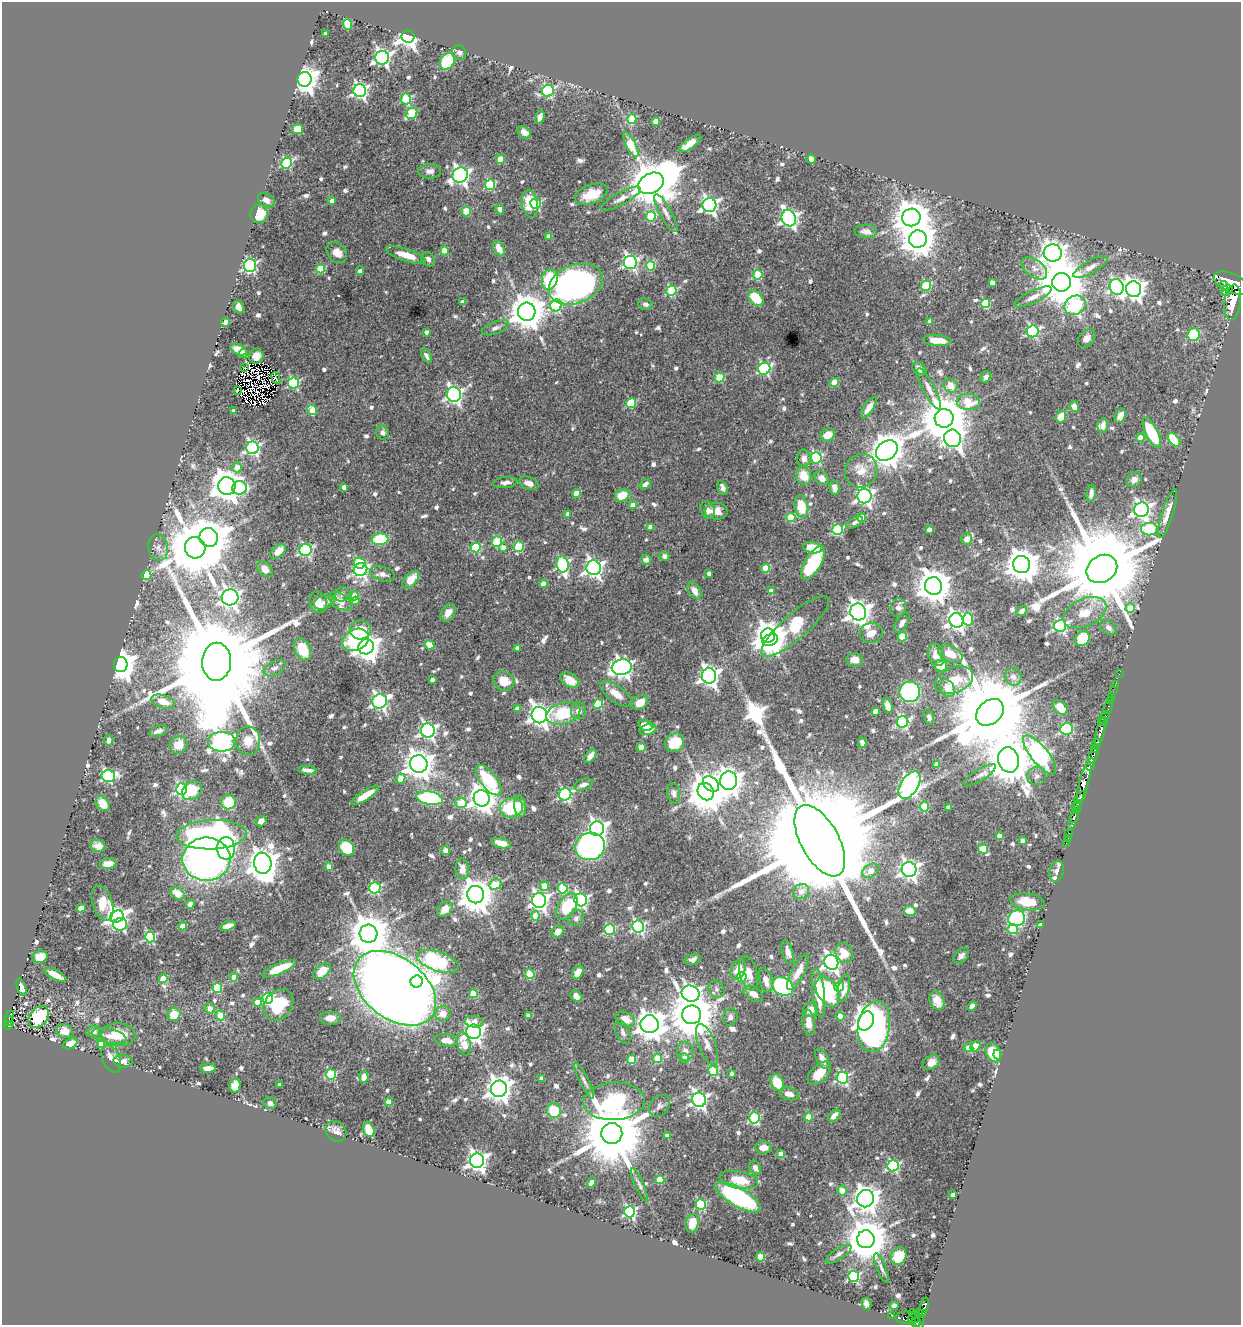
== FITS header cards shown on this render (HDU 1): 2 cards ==
NAXIS1  =                 1239
NAXIS2  =                 1323

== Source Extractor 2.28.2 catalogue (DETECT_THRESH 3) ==
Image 1239 x 1323 px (HDU 1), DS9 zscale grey, 1 PNG px = 1 image px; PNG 1243 x 1327 px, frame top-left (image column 1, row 1323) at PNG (2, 2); each listed source drawn as its Kron ellipse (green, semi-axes under 4 px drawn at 4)
Background 0.77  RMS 0.018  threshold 0.0528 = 3 sigma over >= 5 px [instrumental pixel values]
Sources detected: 796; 8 with non-positive FLUX_AUTO (blend fragments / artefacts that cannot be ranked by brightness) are neither listed nor drawn; of the other 788, the 500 brightest by FLUX_AUTO listed and drawn (288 fainter detections omitted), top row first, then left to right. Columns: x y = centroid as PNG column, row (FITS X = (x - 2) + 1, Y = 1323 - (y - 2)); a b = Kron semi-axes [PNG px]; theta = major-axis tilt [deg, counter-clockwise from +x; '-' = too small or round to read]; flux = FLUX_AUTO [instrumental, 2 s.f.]
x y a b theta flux
347 25 5 4 - 43
325 34 4 3 - 4.4
408 37 6 6 - 750
459 53 7 6 - 4.2
382 58 7 7 - 380
447 61 9 7 58 54
304 79 7 7 - 1400
360 91 6 6 - 320
548 91 6 5 - 140
406 99 5 5 - 72
412 113 6 5 - 67
540 117 7 4 73 6
632 119 5 4 - 62
656 122 4 4 - 21
298 129 5 5 - 26
524 132 7 5 -31 8.5
690 143 13 5 35 18
631 145 13 5 -63 58
500 159 4 4 - 30
811 159 4 4 - 14
286 163 5 5 - 110
430 171 11 7 0 6.4
460 175 8 7 - 500
651 183 13 10 28 5700
490 185 5 5 - 89
591 194 17 9 21 29
621 199 22 6 28 7.9
266 200 9 6 -32 7.8
332 201 4 4 - 8.6
530 204 14 8 -80 32
536 204 5 5 - 120
709 205 7 7 - 410
500 209 5 4 - 8.6
466 212 5 4 - 50
666 213 21 6 -61 7.8
259 214 9 8 - 36
651 217 5 5 - 64
911 217 9 8 - 2500
789 218 8 7 - 470
866 231 11 6 -4 7.1
549 236 4 4 - 12
918 239 9 8 - 2500
499 248 8 5 -62 12
444 251 4 4 - 30
337 252 11 9 -46 13
1053 253 9 9 - 1000
406 255 21 6 -18 21
428 259 8 6 -55 4.7
630 262 6 6 - 280
250 266 6 6 - 200
651 266 4 4 - 56
1091 267 19 6 29 9.1
1034 268 15 8 -38 9.9
321 269 4 4 - 46
360 271 4 3 - 4.3
758 275 5 4 - 57
550 279 10 7 73 62
1062 282 9 9 - 7000
992 283 4 4 - 12
1232 283 19 9 -25 6100
576 284 28 19 21 580
1224 285 4 2 - 380
926 286 5 5 - 59
1117 287 8 7 - 310
1134 289 8 7 - 840
1227 290 6 5 - 520
672 291 5 5 - 89
1033 297 20 6 26 9.5
756 298 9 6 -46 39
462 302 4 4 - 5.7
1233 302 18 8 84 3800
985 303 5 4 - 62
645 304 7 6 - 4.5
1075 305 11 9 32 150
556 306 6 5 - 150
239 307 7 5 -59 8.4
527 312 9 9 - 3000
930 321 4 4 - 12
225 322 4 4 - 11
495 328 14 6 21 5.3
1033 331 6 6 - 170
426 332 4 3 - 4.2
1194 335 6 6 - 64
1087 338 10 7 50 6.5
937 340 14 5 -5 19
239 350 8 5 -23 12
243 353 4 3 - 4.4
256 356 8 7 - 7.3
426 356 8 4 -62 4.4
245 368 3 3 - 6.3
919 368 7 5 -35 8.2
764 369 6 6 - 170
986 377 6 5 - 6
276 378 6 2 -67 6
720 378 5 5 - 52
834 382 4 4 - 29
293 383 5 5 - 120
951 386 7 6 - 17
929 389 23 6 -63 10
237 391 3 2 - 70
454 394 7 7 - 370
968 402 12 8 -6 29
631 403 5 5 - 70
869 407 12 5 55 12
1074 407 5 4 - 13
312 410 5 4 - 39
233 411 4 3 - 4.2
1120 416 7 5 71 8.6
1061 417 6 5 - 18
944 418 9 9 - 6800
1103 426 7 5 79 8.6
383 433 7 6 - 4.9
1152 433 16 6 -64 61
828 435 7 6 - 16
953 438 9 8 - 410
1140 438 4 4 - 14
1174 440 8 5 -51 53
252 448 6 6 - 260
887 450 12 9 38 2200
804 458 8 6 -88 7.4
816 458 5 5 - 120
237 467 5 4 - 13
861 471 17 16 - 21
804 476 9 7 -64 20
822 478 8 6 -43 8.2
1134 480 8 7 - 6.6
505 483 12 5 6 5.7
529 483 10 6 -19 9
645 484 6 4 38 6.4
227 486 9 8 - 2000
344 487 4 4 - 7.8
239 488 7 7 - 75
723 488 8 5 -67 6.4
834 488 7 5 -80 7.5
576 493 4 4 - 30
1091 494 8 4 84 5.7
622 495 7 6 - 29
864 496 7 7 - 440
633 505 4 4 - 10
801 506 11 6 -78 32
708 510 9 6 -63 6.6
1141 510 7 7 - 520
716 511 11 8 2 13
568 514 4 4 - 10
1167 514 25 5 72 15
791 517 4 4 - 46
862 518 4 4 - 22
855 522 9 4 29 4.3
650 527 4 4 - 9.3
1149 529 8 6 0 100
838 530 5 5 - 110
929 530 4 4 - 8.8
209 537 9 9 - 2500
380 539 8 6 5 75
967 539 6 5 - 8.5
497 542 5 5 - 69
476 547 5 5 - 80
503 547 4 4 - 8.5
519 547 5 5 - 77
158 548 13 10 -83 9.2
195 548 11 10 - 9500
813 548 9 5 -7 32
305 550 6 6 - 190
278 551 9 5 40 14
664 556 5 5 - 4.4
646 560 5 5 - 5.2
360 563 6 5 - 68
813 563 19 8 58 84
563 564 8 6 -81 170
1022 565 8 8 - 2400
594 568 7 7 - 540
766 568 4 4 - 36
265 569 9 6 -43 9.7
1102 569 16 13 33 30000
361 570 7 6 - 270
709 573 4 4 - 5.8
383 574 13 7 -16 7.3
146 575 5 4 - 39
411 580 10 6 47 18
543 584 4 4 - 14
933 586 9 8 - 2700
694 591 9 6 -59 10
771 591 4 4 - 11
342 594 8 7 - 4.3
354 596 4 4 - 22
230 597 8 8 - 570
340 601 13 7 -32 15
355 601 4 4 - 8.4
324 602 10 6 20 5.6
318 603 11 8 -72 14
898 607 9 7 81 8
1130 608 5 4 - 23
1021 611 6 4 39 6.4
858 612 8 8 - 1100
448 613 9 6 56 11
1085 613 23 13 25 26
968 619 6 5 - 58
956 620 7 7 - 530
902 623 11 6 60 6.2
795 626 44 12 41 160
1060 626 6 6 - 210
1109 628 9 6 -39 5.1
360 630 10 9 - 40
871 633 11 10 - 14
768 635 7 7 - 1200
902 637 4 4 - 45
1083 639 8 6 51 43
356 640 14 10 27 96
770 640 8 5 25 1100
430 645 5 4 - 20
366 647 8 7 - 1300
517 648 4 4 - 6.5
303 649 12 7 -65 37
950 654 13 8 -27 21
936 655 11 8 -73 11
855 660 8 6 -2 9.6
217 662 19 14 89 52000
121 665 7 7 - 1700
941 666 6 6 - 12
622 667 10 7 9 630
274 668 12 7 27 6
1119 674 2 2 - 12
709 676 7 7 - 630
1013 677 9 8 - 7
432 679 4 3 - 5.6
570 680 10 6 -31 19
954 680 20 12 21 25
504 681 11 9 -22 20
1115 685 2 2 - 14
948 688 9 6 -63 17
1113 691 2 2 - 16
910 692 10 10 - 140
616 694 18 8 -37 15
1111 697 2 2 - 18
163 701 12 6 -17 16
380 701 7 7 - 340
1110 701 2 2 - 14
640 702 9 6 32 18
598 704 5 4 - 54
888 706 8 4 -74 8.9
1060 707 9 6 -47 20
1108 707 7 3 67 64
517 708 4 4 - 8.5
579 711 8 7 - 8.7
875 711 4 4 - 9.4
990 712 15 11 42 26000
563 713 17 10 17 58
539 715 8 7 - 840
929 717 8 5 -74 4.2
1104 717 7 4 49 730
903 722 6 5 - 220
1104 722 4 2 - 350
646 726 7 5 -25 18
1066 729 6 6 - 110
428 730 7 7 - 390
648 730 9 5 15 11
158 731 9 5 18 5.4
1100 732 14 3 77 1500
109 740 5 4 - 5.4
248 741 14 12 -87 16
222 742 14 10 0 700
675 743 10 9 - 35
862 743 5 4 - 4.6
1096 744 6 3 65 130
179 745 9 8 - 18
641 747 4 4 - 12
1094 749 3 3 - 93
1040 755 24 8 -51 470
1093 755 9 3 67 860
590 756 8 4 52 11
1009 760 13 10 -75 5400
419 764 9 8 - 1600
937 764 4 4 - 17
1091 764 6 2 68 320
307 770 9 4 -6 6.5
980 775 18 5 31 6.7
108 776 7 6 - 170
1037 776 9 9 - 5.7
400 779 5 4 - 24
488 780 18 8 -52 69
729 781 9 8 - 1200
1084 782 21 5 75 3100
583 784 10 5 19 6.9
711 784 9 6 -43 310
909 785 15 8 58 580
181 789 6 5 - 200
192 791 11 8 40 39
706 792 9 7 -57 3300
674 793 10 6 -80 4.8
565 794 6 6 - 200
365 795 16 5 32 24
1080 797 7 3 48 450
430 798 14 6 -9 130
482 798 8 8 - 1400
229 802 7 7 - 41
461 803 6 5 - 33
103 804 8 6 -53 16
1077 805 6 4 33 1400
520 806 11 6 -85 9.6
924 807 5 4 - 58
948 807 4 4 - 4.8
511 808 11 10 - 64
1077 809 4 3 - 760
1074 817 6 3 66 220
261 821 5 5 - 7.9
1072 825 4 3 - 340
597 829 7 7 - 570
1069 834 3 3 - 43
211 835 35 14 2 390
999 836 4 4 - 7.7
1068 839 3 2 - 16
820 841 39 19 -61 84000
1022 841 4 4 - 4.3
501 843 10 5 -14 14
1066 843 2 2 - 10
98 846 8 6 -15 7.7
346 847 8 7 - 64
590 847 15 13 17 320
226 848 11 9 -90 120
983 849 5 4 - 39
446 851 4 4 - 20
206 859 24 21 2 620
263 863 11 8 -82 2200
108 864 8 5 9 11
329 866 4 4 - 9.5
462 869 10 7 -88 12
909 870 7 7 - 560
870 871 9 6 34 13
1056 871 11 7 72 4.2
495 884 6 5 - 48
544 886 5 4 - 22
375 888 5 5 - 130
563 888 5 5 - 64
801 891 8 7 - 10
178 893 7 5 -32 21
476 895 9 8 - 2800
539 900 7 7 - 470
581 900 6 6 - 260
1027 902 17 8 -8 32
102 903 18 10 -73 47
190 904 5 4 - 8.6
567 907 15 8 59 59
81 908 5 4 - 10
445 909 9 6 46 16
910 911 5 5 - 25
535 916 4 4 - 28
117 917 7 6 - 730
576 918 8 7 - 4.7
1017 918 8 7 - 140
120 924 7 6 - 100
1040 925 4 4 - 5.1
183 926 4 4 - 12
228 926 8 4 19 15
638 926 6 6 - 200
609 929 5 5 - 100
1013 929 5 5 - 46
558 932 6 5 - 11
369 934 9 9 - 4100
150 937 5 5 - 130
788 952 12 5 -74 7.4
844 953 10 8 -65 18
961 956 9 6 45 4.6
40 957 7 6 - 21
693 959 8 5 15 5.4
438 961 22 9 -19 170
831 962 7 7 - 490
279 969 18 5 24 38
738 970 10 7 65 21
322 971 10 6 39 25
578 972 7 5 59 14
798 972 20 6 62 16
749 973 18 9 -77 14
530 974 5 4 - 59
55 975 12 4 -28 14
234 977 4 4 - 12
742 977 5 4 - 66
163 978 4 4 - 18
766 980 12 6 -75 10
417 981 6 6 - 240
783 986 11 8 -32 190
839 986 5 5 - 27
21 987 9 4 -71 7.2
217 988 5 4 - 67
395 988 46 30 -38 3300
844 988 13 5 81 13
716 989 9 7 -54 4.5
828 992 16 10 -59 150
819 993 24 6 -84 36
473 994 4 4 - 29
691 994 9 8 - 510
753 994 11 6 -34 11
576 996 6 5 - 8.5
268 999 5 5 - 140
937 1001 10 7 -66 16
257 1002 5 4 - 17
278 1005 17 13 53 45
972 1006 5 4 - 6.1
210 1008 5 5 - 8.9
811 1010 8 7 - 11
174 1014 7 6 - 25
443 1014 8 7 - 14
220 1015 5 4 - 39
528 1015 4 3 - 4.5
692 1015 9 9 - 5400
840 1016 4 4 - 15
9 1017 6 2 70 20
39 1017 12 9 52 62
730 1017 9 7 70 5
330 1018 11 7 0 10
625 1019 10 7 -24 17
8 1021 5 3 - 33
866 1021 10 7 65 1300
474 1022 9 5 -5 13
809 1023 13 6 -83 13
650 1024 9 9 - 1600
9 1025 5 3 - 47
874 1027 25 16 81 320
65 1031 8 7 - 15
93 1032 7 6 - 5.4
473 1032 7 7 - 580
623 1032 12 7 -69 5.9
118 1035 17 11 -4 27
109 1036 18 7 -12 9.2
446 1040 11 6 -8 13
70 1044 8 5 29 17
101 1044 4 4 - 11
464 1044 12 6 -79 23
707 1044 22 8 -69 12
975 1046 6 4 55 28
969 1048 4 4 - 25
685 1051 9 8 - 8.9
993 1053 10 7 -62 47
998 1055 5 4 - 13
658 1058 4 4 - 39
684 1058 5 4 - 15
111 1059 14 8 -65 8.1
822 1059 11 5 -63 9.7
631 1060 4 4 - 48
123 1061 10 6 -3 8
931 1062 9 6 32 10
208 1068 8 4 2 12
713 1071 5 5 - 67
819 1073 14 8 45 21
331 1074 5 5 - 96
732 1074 4 3 - 4.2
364 1077 6 4 85 15
541 1078 4 3 - 4.4
842 1078 6 6 - 180
584 1081 20 4 -63 5.8
777 1083 9 6 -63 32
235 1085 7 5 78 18
280 1085 4 4 - 14
499 1089 8 8 - 1200
789 1094 10 6 -14 7.7
699 1100 7 7 - 400
614 1101 31 19 3 210
389 1102 4 4 - 19
270 1103 6 6 - 4.6
659 1106 12 9 48 5.6
554 1111 7 7 - 38
834 1116 7 4 43 11
809 1117 4 4 - 37
755 1118 6 5 - 130
369 1129 8 5 -68 23
336 1131 11 9 -44 9.3
612 1133 10 10 - 14000
667 1136 4 4 - 5.5
763 1147 8 6 2 12
781 1154 4 4 - 12
477 1161 7 7 - 620
893 1166 6 5 - 150
755 1168 7 5 -59 6.2
660 1180 4 4 - 42
739 1180 19 8 -11 32
591 1182 5 4 - 5.8
639 1185 18 4 -66 4.7
842 1190 5 5 - 13
953 1195 4 4 - 6.6
738 1197 26 9 -30 180
866 1199 9 8 - 1200
701 1204 5 5 - 110
630 1212 5 5 - 210
692 1223 9 6 80 19
866 1239 9 9 - 4600
838 1254 15 5 34 4.7
899 1256 9 7 60 32
760 1257 4 4 - 41
881 1268 16 4 -68 4.3
854 1277 5 5 - 120
866 1304 6 4 -66 6.2
894 1306 4 4 - 6.9
924 1307 10 3 74 210
919 1313 4 4 - 130
923 1313 3 3 - 99
914 1314 5 2 - 38
892 1316 2 2 - 7.1
908 1318 12 6 -4 200
913 1319 5 3 - 74
919 1322 7 3 -87 260
916 1323 5 3 - 340
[288 fainter detections neither listed nor drawn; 8 non-positive-flux detections neither listed nor drawn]